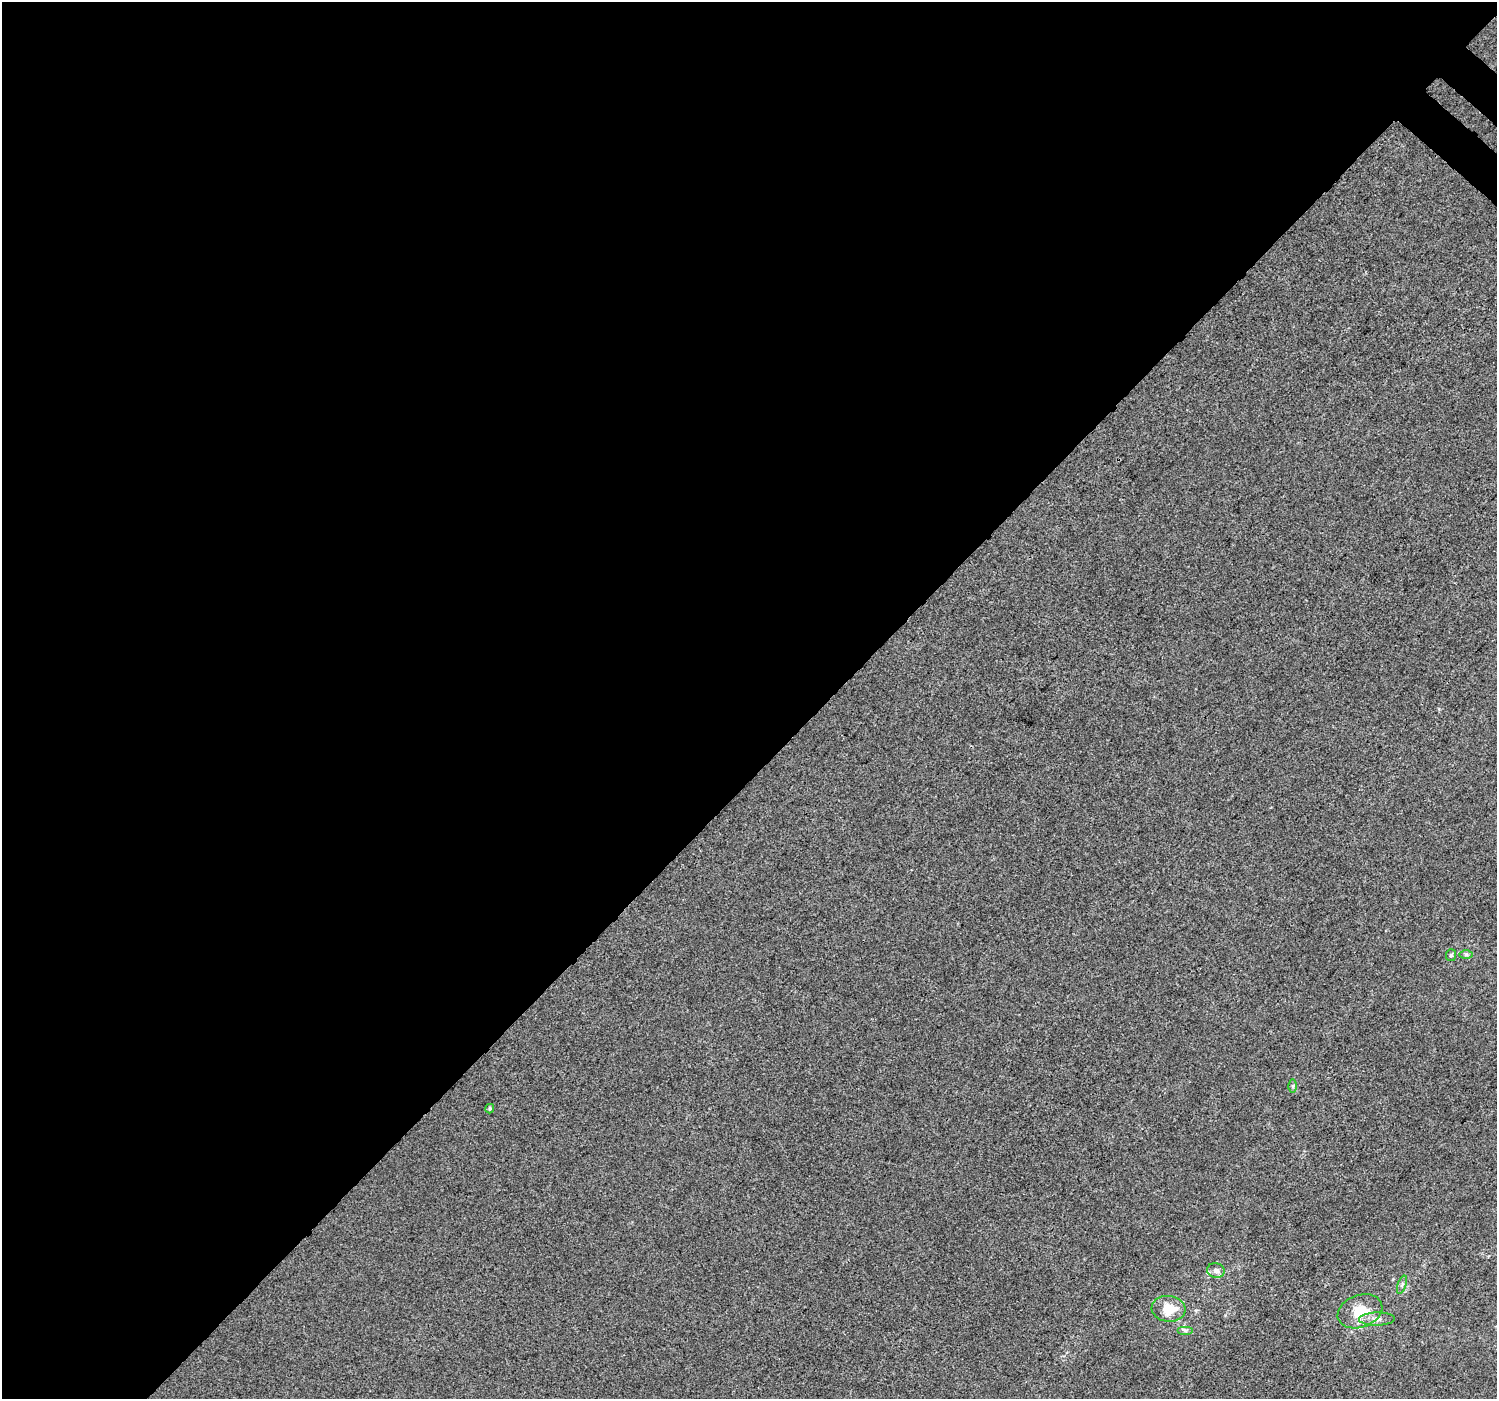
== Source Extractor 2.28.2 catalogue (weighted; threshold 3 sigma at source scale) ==
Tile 5 of 4 x 4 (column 1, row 2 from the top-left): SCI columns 48-1542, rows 3069-4465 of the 6066 x 6071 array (HDU 1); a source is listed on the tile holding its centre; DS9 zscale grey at full resolution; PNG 1499 x 1401 px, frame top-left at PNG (2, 2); each listed source drawn as its Kron ellipse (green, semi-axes under 4 px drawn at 4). Shown black and unused: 56% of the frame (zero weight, under 3 of 4 exposures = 5% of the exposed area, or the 3 px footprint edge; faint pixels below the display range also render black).
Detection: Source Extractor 2.28.2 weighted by HDU 2 'WHT'; one run over the whole footprint, this tile lists its part. Background -2.03e-04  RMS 0.0047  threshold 0.021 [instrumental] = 3 sigma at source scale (4.5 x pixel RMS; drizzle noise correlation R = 1.50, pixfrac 1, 0.0396/0.0396 arcsec/px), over >= 5 px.
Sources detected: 11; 1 inside a brighter listed object's ellipse — not listed separately; the other 10 listed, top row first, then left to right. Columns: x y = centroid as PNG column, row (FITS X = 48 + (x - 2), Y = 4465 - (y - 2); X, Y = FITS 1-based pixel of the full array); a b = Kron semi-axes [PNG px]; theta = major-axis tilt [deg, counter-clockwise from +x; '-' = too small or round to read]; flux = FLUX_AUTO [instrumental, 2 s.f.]
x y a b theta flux
1466 954 7 4 0 0.91
1451 955 6 5 - 0.83
1293 1086 6 4 -89 0.78
490 1109 5 4 - 0.65
1216 1271 9 7 -15 2.2
1402 1285 9 4 71 1.2
1169 1309 17 13 -6 10
1360 1311 23 16 20 12
1377 1319 18 6 1 3
1186 1330 8 4 0 1.1